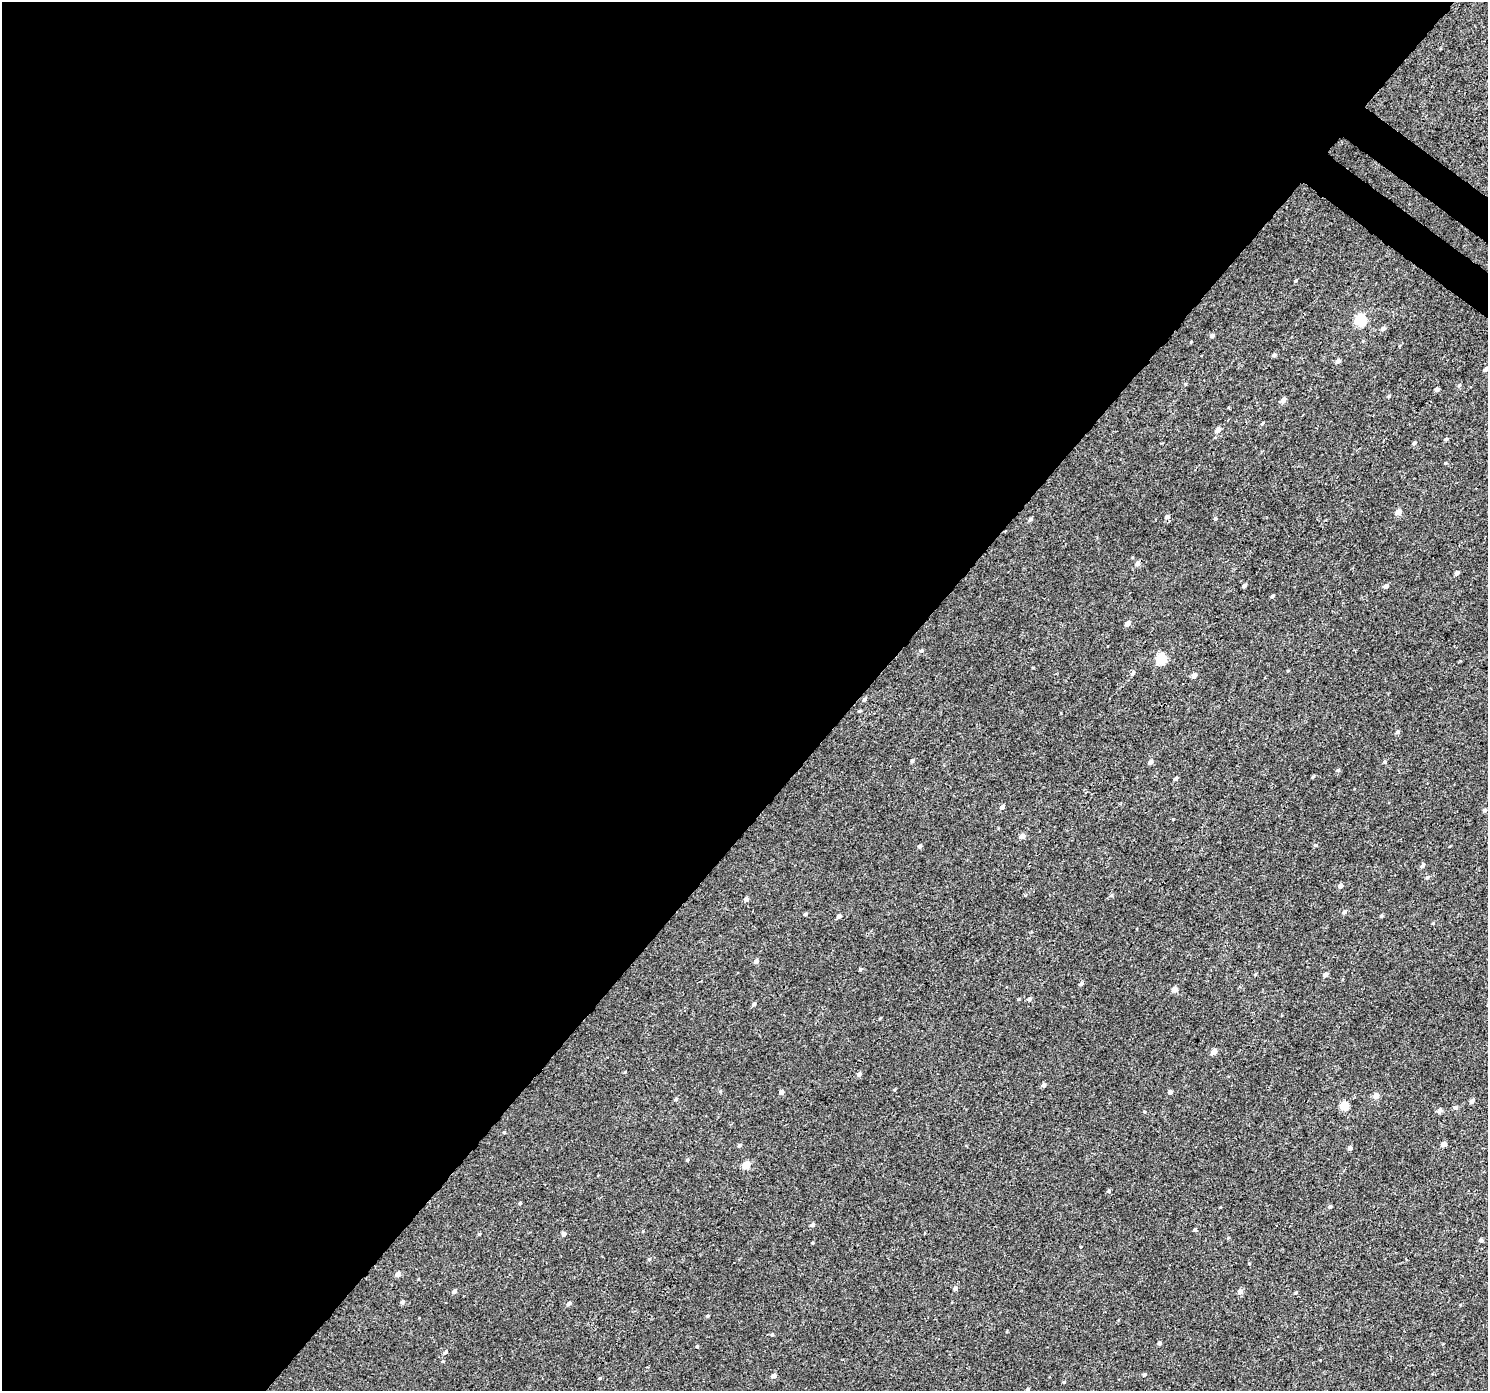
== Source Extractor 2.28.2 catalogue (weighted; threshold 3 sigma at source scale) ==
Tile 5 of 4 x 4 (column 1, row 2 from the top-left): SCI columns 39-1524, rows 3000-4388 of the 6026 x 6065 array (HDU 1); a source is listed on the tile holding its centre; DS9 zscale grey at full resolution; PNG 1490 x 1393 px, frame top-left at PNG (2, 2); no overlay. Shown black and unused: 58% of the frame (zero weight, under 3 of 4 exposures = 5% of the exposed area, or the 3 px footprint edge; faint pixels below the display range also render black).
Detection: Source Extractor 2.28.2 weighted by HDU 2 'WHT'; one run over the whole footprint, this tile lists its part. Background 0.00277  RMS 0.0022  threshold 0.00975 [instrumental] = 3 sigma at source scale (4.5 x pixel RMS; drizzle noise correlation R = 1.50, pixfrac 1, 0.0396/0.0396 arcsec/px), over >= 5 px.
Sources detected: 112; all 112 listed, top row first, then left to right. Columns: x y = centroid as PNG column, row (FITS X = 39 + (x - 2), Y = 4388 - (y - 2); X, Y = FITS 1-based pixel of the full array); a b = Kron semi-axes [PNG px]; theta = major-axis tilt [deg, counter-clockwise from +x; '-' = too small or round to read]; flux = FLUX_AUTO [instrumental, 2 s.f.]
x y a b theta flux
1296 281 4 3 - 0.24
1360 320 6 5 - 17
1383 329 5 4 - 0.65
1212 336 4 4 - 0.59
1274 355 5 4 - 0.42
1338 361 5 4 - 0.83
1486 369 4 4 - 0.67
1459 385 6 5 - 0.31
1437 390 4 3 - 0.63
1389 396 4 4 - 0.26
1283 400 5 4 - 1.1
1262 423 5 3 - 0.21
1218 430 5 4 - 1.3
1446 439 4 4 - 0.34
1414 443 4 4 - 0.47
1446 463 4 4 - 0.19
1398 512 5 4 - 1.8
1167 517 6 5 - 0.61
1215 518 4 4 - 0.28
1030 519 5 4 - 0.46
1138 563 5 5 - 0.82
1457 573 5 4 - 0.61
1244 585 4 3 - 0.7
1386 586 5 4 - 0.7
1272 596 4 3 - 0.36
1127 623 5 4 - 1.2
921 650 5 4 - 0.32
1161 659 5 5 - 13
1133 673 6 5 - 0.43
1194 675 5 5 - 0.94
865 699 4 4 - 0.53
860 711 4 3 - 0.26
1397 732 5 4 - 0.43
912 761 4 4 - 0.39
1150 762 5 4 - 0.89
1385 762 5 4 - 0.29
1338 770 5 4 - 0.34
1313 777 4 3 - 0.27
1176 779 4 4 - 0.49
1002 807 5 4 - 0.72
1485 810 4 4 - 0.55
1022 836 5 4 - 1.2
1316 845 5 4 - 0.29
920 846 4 4 - 0.56
1422 866 5 4 - 0.49
1427 877 5 4 - 0.35
1340 886 5 4 - 0.8
1111 895 6 3 19 0.25
746 899 5 4 - 0.68
1344 912 6 5 - 0.52
805 914 4 4 - 0.37
839 916 4 4 - 0.81
1381 916 4 4 - 0.29
1433 923 4 4 - 0.2
756 961 5 4 - 0.75
860 969 4 4 - 0.29
1255 974 4 3 - 0.22
1325 975 5 4 - 0.94
1081 984 5 4 - 0.4
1175 990 4 4 - 1.7
1029 999 5 5 - 0.46
754 1004 5 4 - 0.38
1214 1052 5 4 - 1.8
859 1074 5 5 - 0.6
1044 1085 4 4 - 0.62
720 1091 5 3 - 0.19
781 1092 4 4 - 0.87
1170 1092 4 4 - 0.57
1376 1096 5 5 - 1.3
676 1099 6 4 32 0.34
1472 1101 5 4 - 0.74
1344 1106 5 5 - 7.1
1455 1107 5 4 - 0.58
1144 1111 4 3 - 0.21
1440 1111 5 4 - 0.92
504 1132 3 3 - 0.24
1444 1144 4 4 - 1.3
740 1145 5 4 - 0.37
1350 1148 4 4 - 0.62
687 1160 4 4 - 0.27
746 1165 5 4 - 3.9
1108 1191 5 4 - 0.32
520 1203 4 3 - 0.33
1330 1206 4 4 - 0.44
812 1225 5 4 - 0.5
1195 1230 4 4 - 0.33
643 1231 4 3 - 0.15
479 1234 4 4 - 0.2
564 1234 4 4 - 0.61
1228 1238 4 3 - 0.19
1481 1240 4 4 - 0.46
812 1243 3 3 - 0.18
649 1259 5 4 - 0.28
1249 1263 4 3 - 0.16
398 1274 5 5 - 0.89
955 1288 5 4 - 0.6
454 1291 5 4 - 0.66
1240 1292 5 5 - 0.91
1296 1292 4 3 - 0.23
402 1302 4 4 - 0.55
569 1304 5 4 - 0.65
708 1316 4 3 - 0.24
772 1334 4 3 - 0.27
1159 1343 4 4 - 0.58
697 1346 4 4 - 0.22
445 1352 5 4 - 0.34
443 1361 4 2 - 0.16
1144 1375 4 3 - 0.26
773 1376 4 4 - 0.79
600 1378 4 4 - 0.24
1064 1382 5 3 - 0.17
1027 1389 5 4 - 0.41
Isophote crosses this tile's border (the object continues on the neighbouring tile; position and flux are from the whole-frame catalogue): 2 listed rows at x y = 1486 369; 1027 1389
Unlisted compact peaks at least as high as the median listed source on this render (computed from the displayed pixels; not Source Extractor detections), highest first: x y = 1173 819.